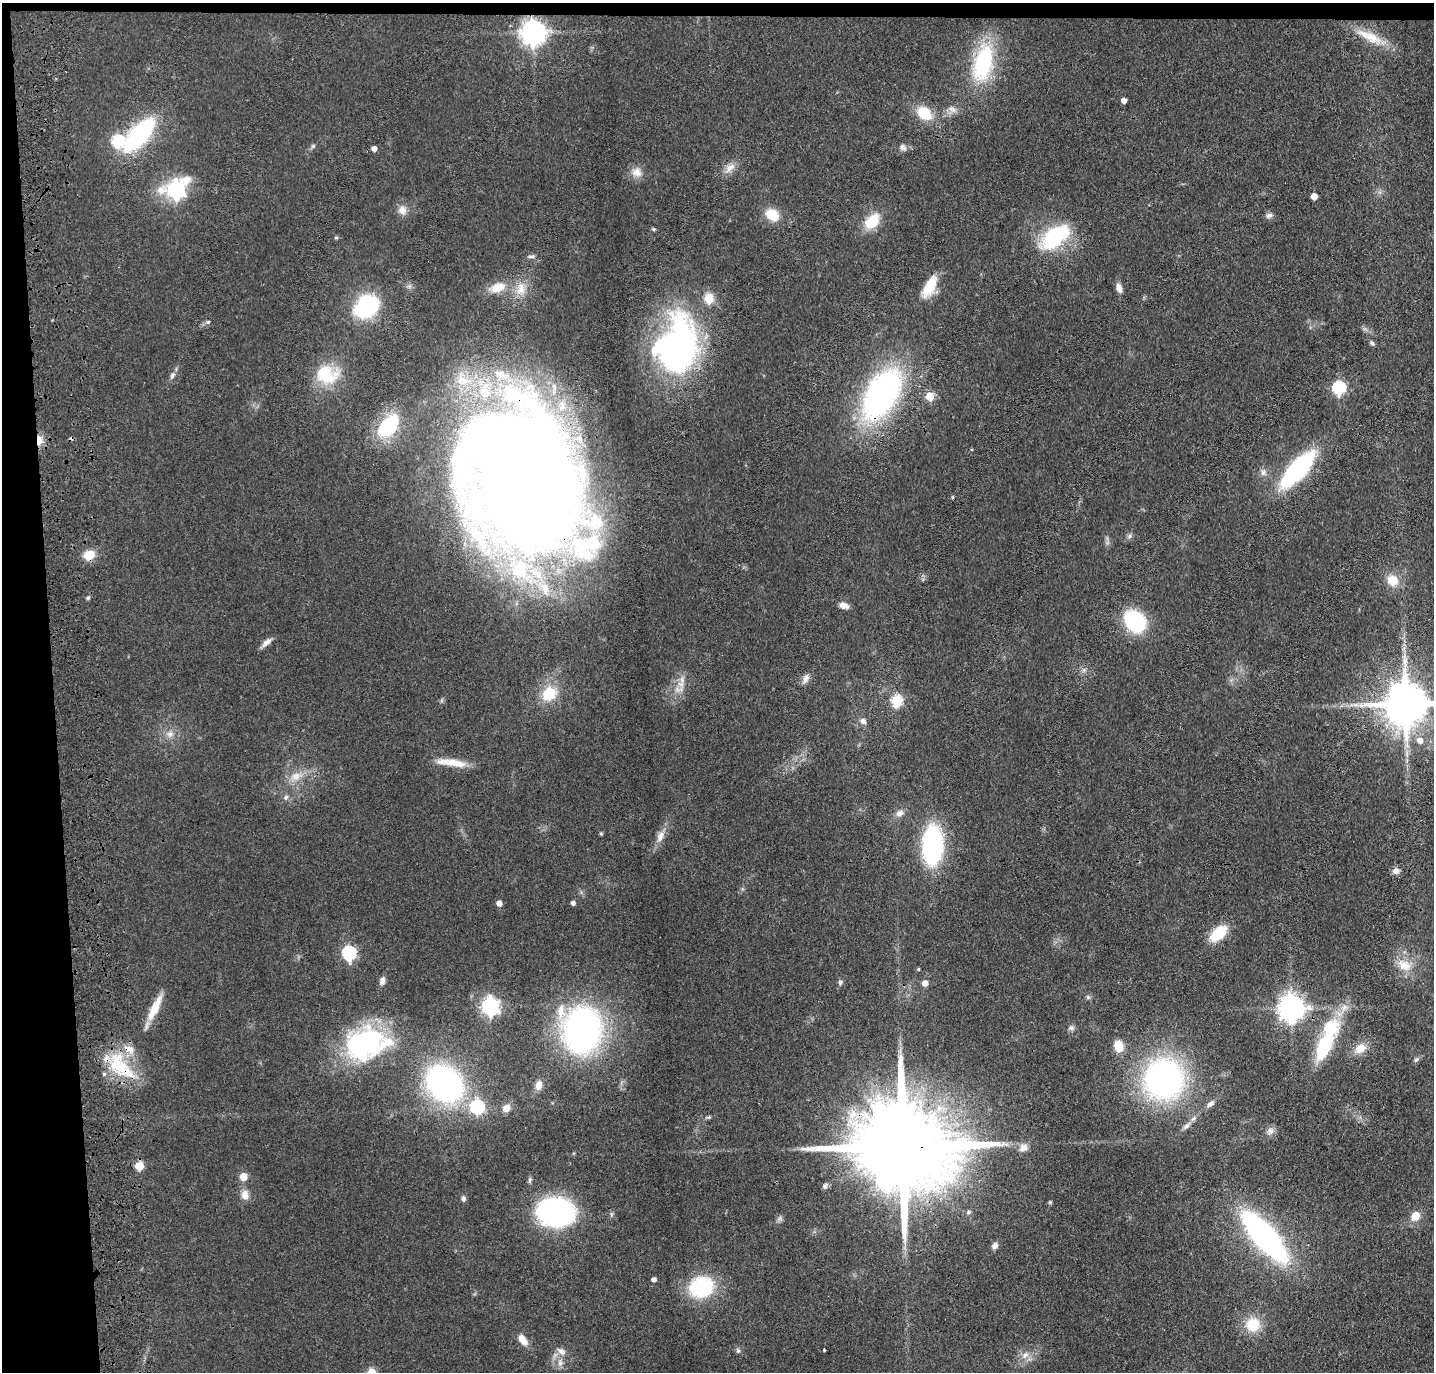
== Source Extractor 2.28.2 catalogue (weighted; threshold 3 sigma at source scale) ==
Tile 1 of 3 x 3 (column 1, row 1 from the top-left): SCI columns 115-1546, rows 2854-4223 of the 4525 x 4336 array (HDU 1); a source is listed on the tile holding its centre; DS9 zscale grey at full resolution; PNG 1436 x 1374 px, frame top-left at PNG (2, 3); no overlay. Shown black and unused: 5% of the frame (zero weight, under 3 of 4 exposures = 6% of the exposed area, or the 3 px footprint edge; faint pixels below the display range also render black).
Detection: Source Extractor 2.28.2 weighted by HDU 2 'WHT'; one run over the whole footprint, this tile lists its part. Background 0.0633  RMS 0.006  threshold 0.0272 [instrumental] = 3 sigma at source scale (4.5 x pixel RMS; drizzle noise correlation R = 1.50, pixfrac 1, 0.05/0.05 arcsec/px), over >= 5 px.
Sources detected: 138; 3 inside a brighter object's white glare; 1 cosmic-ray / hot-pixel residue — not listed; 16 inside a brighter listed object's ellipse — not listed separately; the other 118 listed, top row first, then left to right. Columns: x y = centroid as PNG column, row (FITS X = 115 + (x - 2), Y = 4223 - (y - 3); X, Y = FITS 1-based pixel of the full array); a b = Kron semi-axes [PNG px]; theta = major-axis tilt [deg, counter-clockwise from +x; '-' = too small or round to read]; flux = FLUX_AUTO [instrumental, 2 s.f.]
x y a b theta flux
533 33 8 8 - 620
1371 37 40 13 -28 18
983 63 46 22 77 58
1124 101 5 4 - 3.6
952 109 14 9 -20 4
924 113 13 10 -38 20
139 135 41 17 48 79
313 146 6 6 - 1.1
903 147 10 8 -48 2.4
374 149 4 4 - 3.7
730 168 18 9 43 5.5
637 172 15 13 -27 5.8
176 190 9 8 - 220
1314 196 5 5 - 7.2
402 210 13 11 -79 4.9
772 215 15 12 -36 13
1269 215 9 7 12 2.2
872 221 16 11 50 20
653 229 5 5 - 0.87
1054 237 43 22 37 47
336 238 5 4 - 0.85
532 256 11 5 5 1.6
930 286 27 12 62 15
497 288 23 13 15 12
1119 288 11 7 -67 3.8
521 289 22 14 83 11
366 306 23 18 42 59
208 322 6 5 - 1.1
1372 343 7 5 -48 1.4
677 346 66 45 79 180
326 374 30 23 -10 27
172 376 10 6 67 2.3
1339 388 6 6 - 83
881 395 45 24 61 210
930 396 5 5 - 18
388 426 20 12 51 54
39 440 13 8 -88 5.6
1298 469 31 11 48 110
1263 472 9 6 74 2.4
516 477 143 75 -75 1400
952 497 4 4 - 0.67
1129 536 7 6 - 1.5
89 555 12 9 22 11
1392 580 17 15 -43 9.7
88 598 6 4 46 1
843 605 12 8 -22 3.7
1135 621 14 12 -49 83
266 643 17 6 41 3.5
1084 670 7 6 - 1.7
806 679 15 7 66 3.3
682 680 13 7 -90 4.5
549 694 20 17 43 19
897 701 6 6 - 53
1406 704 14 12 2 2900
863 721 9 7 -43 2.9
170 734 11 9 1 4.5
1420 740 7 7 - 4.5
452 762 39 9 -7 12
296 776 20 12 19 9.4
286 797 8 7 - 2
900 813 11 8 36 3.6
601 834 4 4 - 0.82
660 836 18 9 64 5.5
932 845 28 14 88 120
1396 871 9 8 - 3.3
499 903 5 4 - 4.9
573 903 4 4 - 2.3
1218 933 19 11 42 21
349 953 7 6 - 100
1404 965 21 14 -30 12
918 969 4 3 - 0.78
382 981 10 7 80 2.8
840 982 8 6 72 1.5
925 983 5 5 - 5
1088 997 7 5 -45 1.2
490 1006 7 6 - 230
154 1008 37 9 64 13
1291 1008 9 8 - 700
1071 1028 9 7 27 1.9
582 1030 42 34 -87 210
365 1044 46 36 25 100
1118 1046 11 9 -76 11
1324 1046 46 18 63 40
1360 1048 16 13 31 8.1
1416 1060 7 5 52 1.4
119 1067 42 27 -59 36
1164 1079 37 36 - 170
444 1084 29 22 -43 200
539 1085 10 7 76 4.7
1211 1104 11 6 41 2.7
477 1107 6 6 - 100
506 1108 8 7 - 5.3
709 1117 7 4 24 1
1186 1126 12 6 44 2.8
1270 1131 11 9 52 3.1
903 1146 32 21 -3 17000
1023 1147 12 10 28 4.2
139 1166 5 5 - 23
243 1177 5 5 - 13
825 1186 7 6 - 2.1
245 1195 13 9 -86 5.4
463 1199 7 6 - 1.7
1050 1202 6 4 0 0.77
556 1212 26 19 -4 160
968 1212 7 5 28 1.2
1415 1216 8 7 - 9.7
780 1219 8 7 - 1.7
1264 1237 36 12 -49 290
995 1246 9 7 49 2.6
654 1279 4 4 - 2.7
701 1287 19 16 21 61
1253 1324 18 17 - 17
523 1340 14 8 -53 6.5
824 1350 3 3 - 1.2
561 1351 13 8 -35 4.1
738 1351 7 5 -74 1.3
1025 1355 13 8 44 4.5
560 1362 12 7 87 3.9
Overlapping masked pixels (flux is a lower limit): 7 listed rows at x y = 533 33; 881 395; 39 440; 516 477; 119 1067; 903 1146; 556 1212
Isophote crosses this tile's border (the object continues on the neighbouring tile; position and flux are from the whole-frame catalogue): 1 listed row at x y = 1406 704